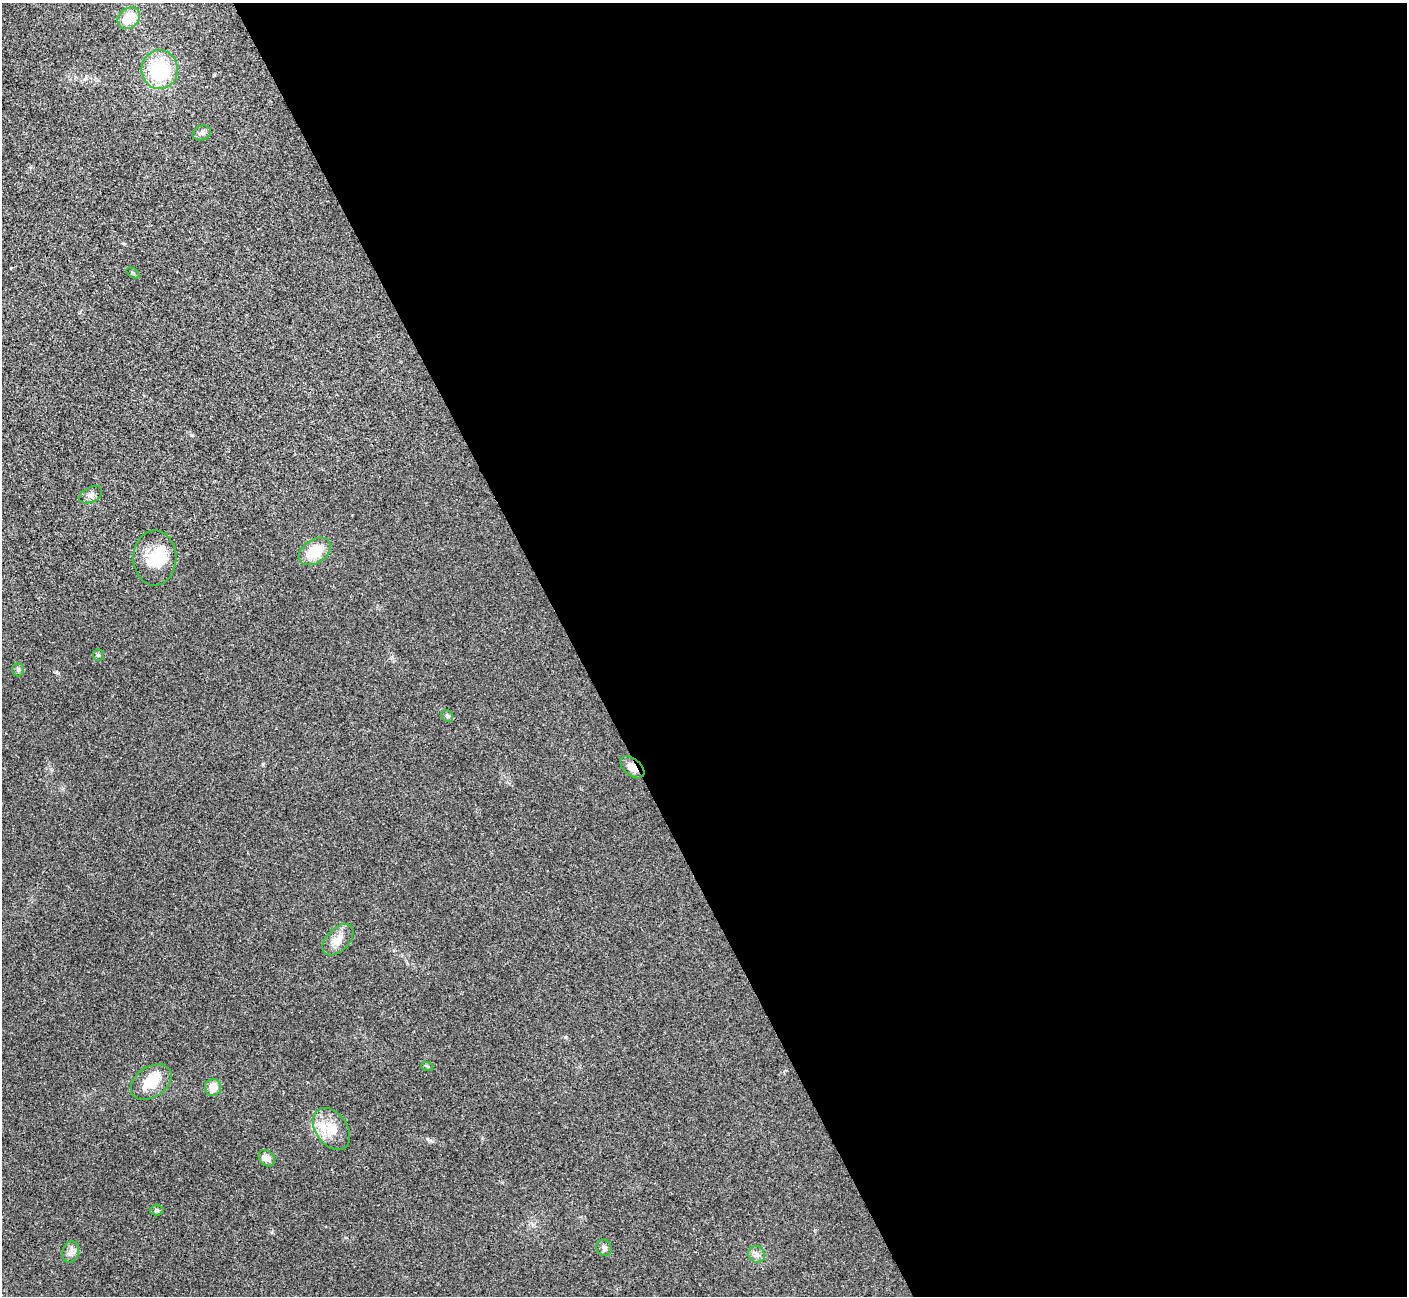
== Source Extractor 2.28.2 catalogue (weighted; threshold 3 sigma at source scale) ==
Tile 8 of 4 x 4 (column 4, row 2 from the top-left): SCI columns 4221-5625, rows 2754-4047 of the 5634 x 5628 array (HDU 1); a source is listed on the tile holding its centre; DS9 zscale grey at full resolution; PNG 1409 x 1298 px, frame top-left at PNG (2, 3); each listed source drawn as its Kron ellipse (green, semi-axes under 4 px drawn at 4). Shown black and unused: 59% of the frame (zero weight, under 3 of 4 exposures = <1% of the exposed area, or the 3 px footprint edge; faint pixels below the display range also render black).
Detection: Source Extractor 2.28.2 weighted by HDU 2 'WHT'; one run over the whole footprint, this tile lists its part. Background 0.0215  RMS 0.0053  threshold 0.0237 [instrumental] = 3 sigma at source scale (4.5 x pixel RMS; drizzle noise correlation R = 1.50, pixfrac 1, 0.05/0.05 arcsec/px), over >= 5 px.
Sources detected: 22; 1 inside a brighter listed object's ellipse — not listed separately; the other 21 listed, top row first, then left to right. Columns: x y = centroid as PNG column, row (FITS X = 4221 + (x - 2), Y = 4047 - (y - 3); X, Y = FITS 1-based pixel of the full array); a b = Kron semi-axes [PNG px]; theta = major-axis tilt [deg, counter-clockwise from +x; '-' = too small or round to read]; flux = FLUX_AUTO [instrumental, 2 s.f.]
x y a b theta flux
129 18 12 9 40 12
160 70 19 18 - 35
202 133 9 7 16 1.8
133 273 7 4 -36 0.73
91 495 12 7 27 2.2
315 551 17 11 34 14
155 558 27 21 89 17
98 655 6 5 - 0.78
18 670 7 5 90 0.97
447 716 6 5 - 0.88
632 767 14 8 -40 4.3
338 940 19 11 46 5.6
427 1066 6 3 -19 0.58
151 1082 22 15 34 13
213 1087 8 8 - 6.4
331 1129 23 15 -55 11
267 1158 9 7 -47 2.9
156 1210 7 5 2 0.99
604 1248 8 7 - 1.7
71 1252 11 8 73 2.8
756 1254 9 8 - 2.2
Overlapping masked pixels (flux is a lower limit): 1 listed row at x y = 632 767
Unlisted compact peaks at least as high as the median listed source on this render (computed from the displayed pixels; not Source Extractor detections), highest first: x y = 565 1037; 56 672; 191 435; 428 1139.